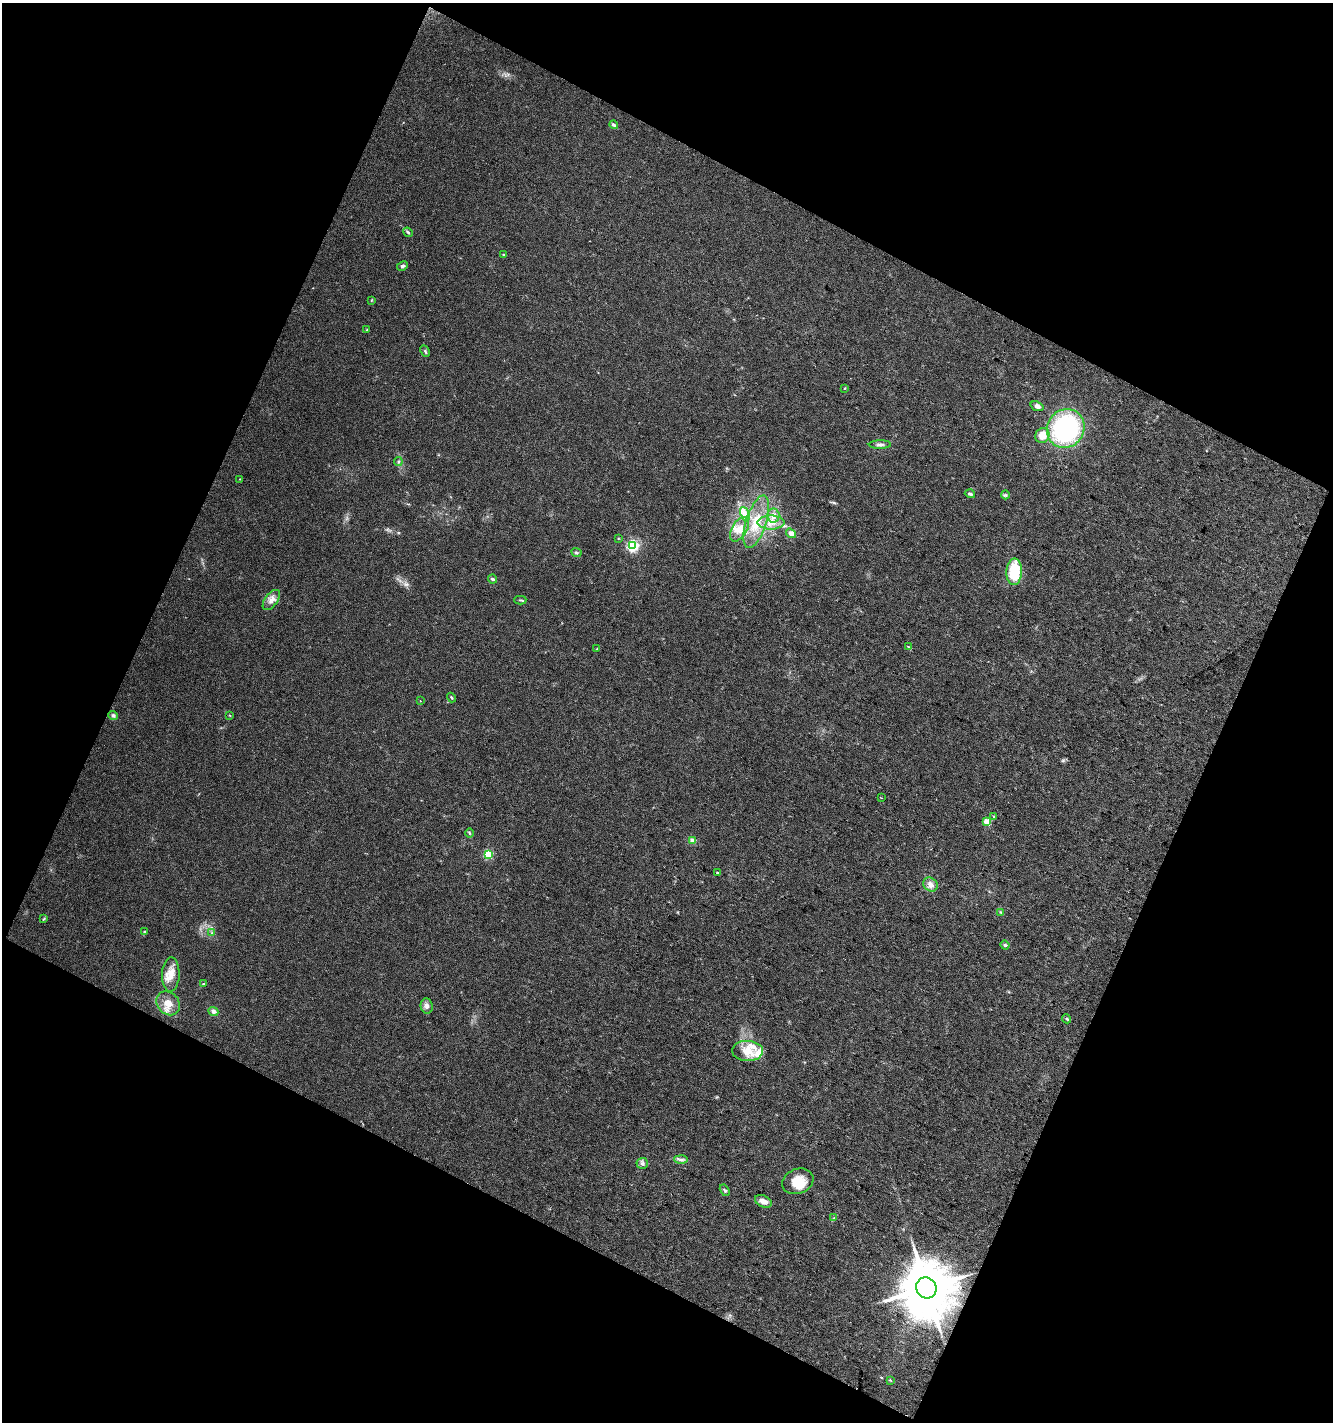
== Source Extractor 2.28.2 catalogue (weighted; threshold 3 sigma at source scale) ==
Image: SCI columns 106-2766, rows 2-2840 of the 2890 x 2841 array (HDU 1 of 3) = the unmasked area's bounding box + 8 px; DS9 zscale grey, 2 x 2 block average (1 PNG px = mean of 2 x 2 image px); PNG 1335 x 1424 px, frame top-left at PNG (2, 3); each listed source drawn as its Kron ellipse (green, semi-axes under 4 px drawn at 4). Shown black and unused: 45% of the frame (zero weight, under 3 of 4 exposures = <1% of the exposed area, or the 3 px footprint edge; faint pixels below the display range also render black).
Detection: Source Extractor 2.28.2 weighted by HDU 2 'WHT'. Background 0.0246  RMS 0.0047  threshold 0.0213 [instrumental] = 3 sigma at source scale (4.5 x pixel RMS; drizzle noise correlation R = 1.50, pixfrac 1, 0.0396/0.0396 arcsec/px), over >= 5 px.
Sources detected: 69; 1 inside a brighter object's white glare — neither listed nor drawn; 5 inside a brighter listed object's ellipse — not listed separately; the other 63 listed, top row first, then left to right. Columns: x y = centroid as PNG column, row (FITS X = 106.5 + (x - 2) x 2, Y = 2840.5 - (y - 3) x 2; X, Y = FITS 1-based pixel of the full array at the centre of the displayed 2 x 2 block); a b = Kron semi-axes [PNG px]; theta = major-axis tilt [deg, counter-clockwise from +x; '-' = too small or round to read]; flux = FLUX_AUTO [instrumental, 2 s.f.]
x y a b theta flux
614 125 4 3 - 2.9
408 232 5 3 - 2
504 255 3 2 - 1.4
402 266 6 4 26 2.8
371 300 3 2 - 0.77
367 330 4 3 - 1.3
425 351 6 3 -63 1.7
844 388 3 2 - 0.78
1037 406 7 4 -21 4.4
1066 428 20 18 58 170
1042 435 8 7 - 14
880 444 11 3 1 3.3
398 461 4 3 - 1.6
240 479 3 2 - 0.62
970 494 5 3 - 1.9
1005 495 4 3 - 1.6
745 514 7 4 -66 5.3
773 516 7 6 - 7.8
756 522 27 10 72 32
771 522 13 7 1 13
739 529 13 7 59 14
791 533 5 4 - 5.7
618 538 3 2 - 0.67
633 546 3 3 - 150
576 553 5 3 - 1.9
1014 572 13 7 88 50
492 579 5 4 - 2.8
271 600 12 6 53 8.1
520 600 6 2 1 1.4
908 647 4 3 - 1.5
597 649 3 3 - 1
451 698 5 2 - 1.2
420 701 2 2 - 0.52
113 715 5 4 - 2.7
230 715 3 2 - 0.66
881 798 2 2 - 0.64
994 816 3 3 - 1.6
987 822 3 3 - 31
470 833 5 2 - 1.1
693 840 3 2 - 18
488 854 3 3 - 76
717 873 3 2 - 1.2
930 885 8 6 -43 6.8
1001 912 4 3 - 1.4
44 918 4 2 - 1.1
144 931 3 3 - 0.82
212 933 3 2 - 0.94
1005 945 4 4 - 2.2
171 975 17 9 88 15
203 984 4 3 - 1.1
168 1003 13 10 -47 15
427 1006 7 6 - 4.8
213 1011 5 4 - 4.8
1067 1019 5 3 - 1.4
748 1051 15 10 -2 19
681 1159 7 4 -2 3.1
642 1163 5 5 - 3.4
798 1181 16 12 20 22
725 1190 6 3 -58 1.9
763 1201 9 5 -25 7.9
834 1218 4 2 - 1
926 1288 11 10 - 7900
890 1380 4 2 - 0.8
Overlapping masked pixels (flux is a lower limit): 1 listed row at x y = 926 1288
Diffuse or blended objects may show on this block-average render without a row.